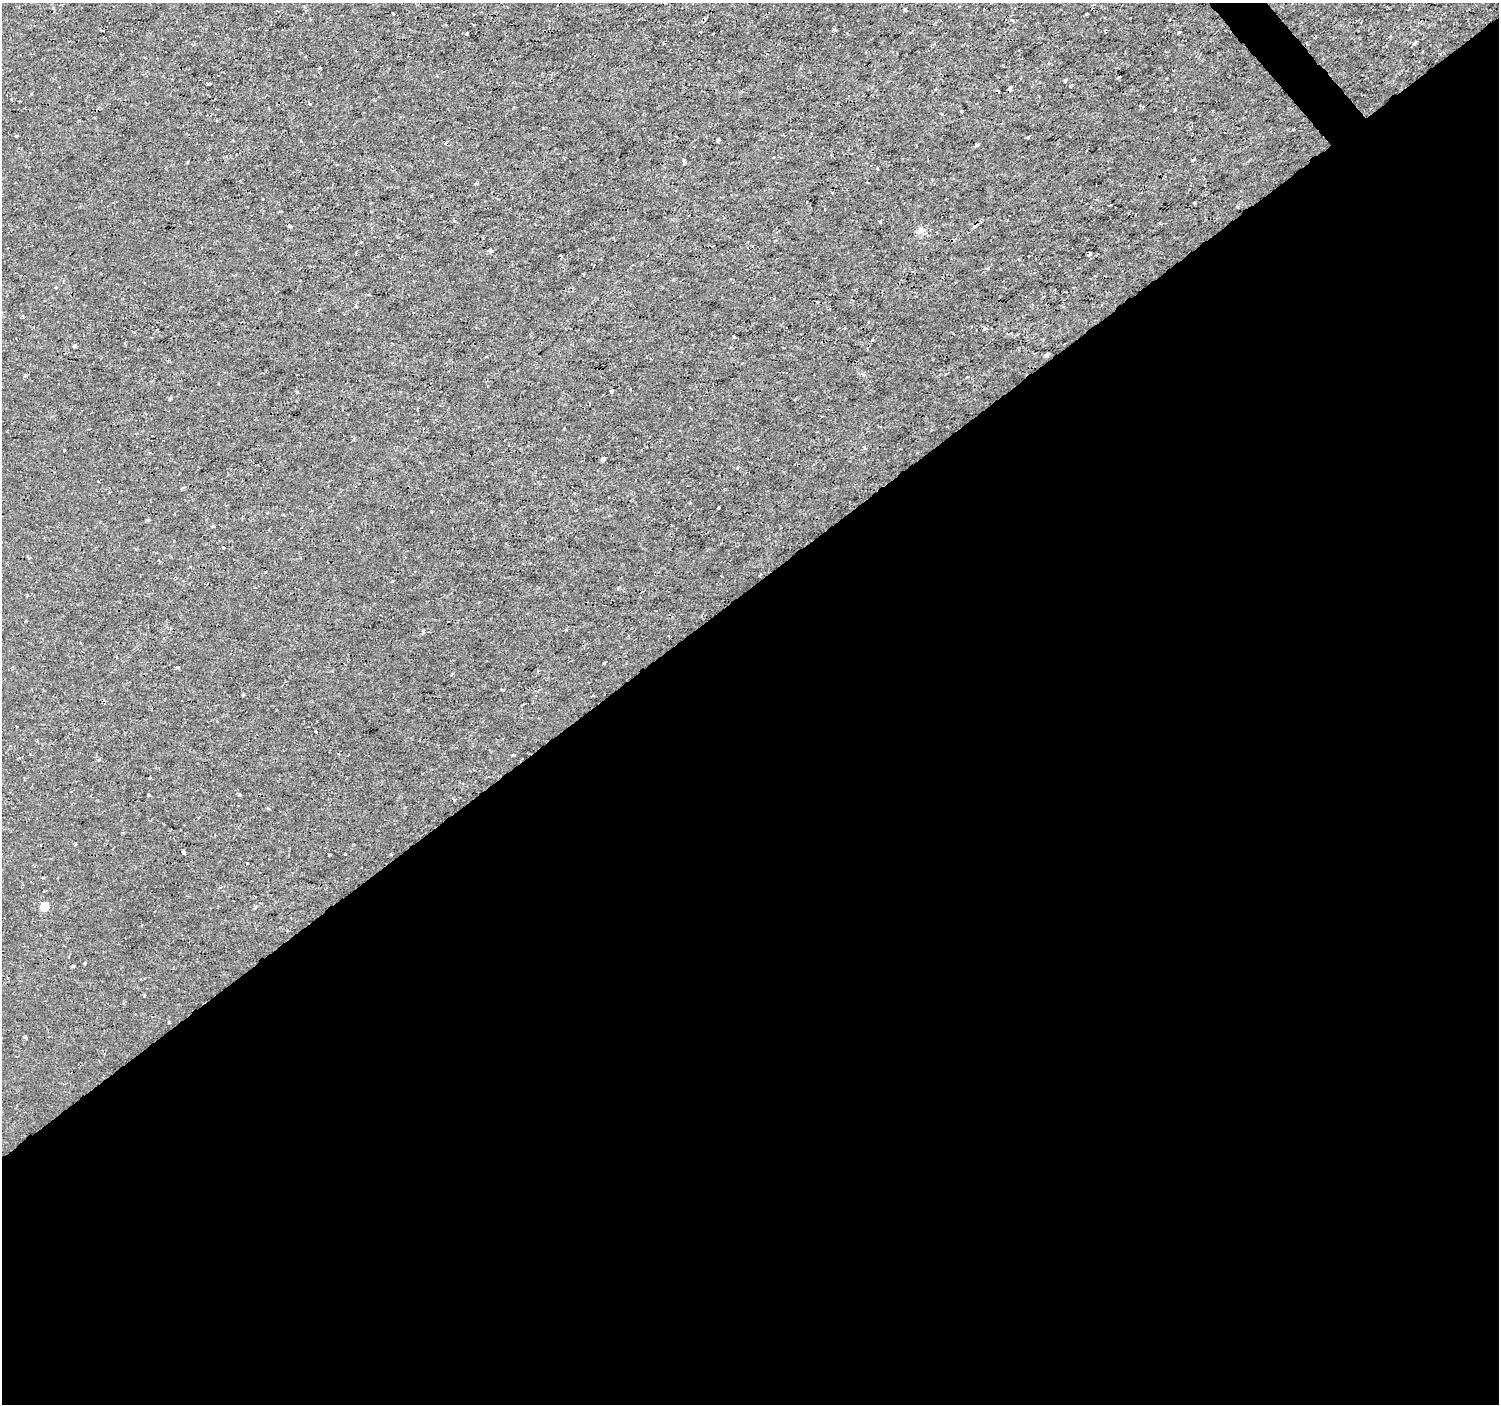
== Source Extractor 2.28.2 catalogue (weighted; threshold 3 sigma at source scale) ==
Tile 15 of 4 x 4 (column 3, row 4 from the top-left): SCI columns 2997-4493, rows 139-1540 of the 5994 x 5944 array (HDU 1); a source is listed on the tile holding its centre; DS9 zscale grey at full resolution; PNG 1501 x 1406 px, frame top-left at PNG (2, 3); no overlay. Shown black and unused: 59% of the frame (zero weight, under 2 of 3 exposures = <1% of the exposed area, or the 3 px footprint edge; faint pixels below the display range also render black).
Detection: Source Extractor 2.28.2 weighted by HDU 2 'WHT'; one run over the whole footprint, this tile lists its part. Background 3.36e-04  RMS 0.0011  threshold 0.00488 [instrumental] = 3 sigma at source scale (4.5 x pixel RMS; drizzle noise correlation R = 1.50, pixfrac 1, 0.0396/0.0396 arcsec/px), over >= 5 px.
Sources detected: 84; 8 cosmic-ray / hot-pixel residue — not listed; the other 76 listed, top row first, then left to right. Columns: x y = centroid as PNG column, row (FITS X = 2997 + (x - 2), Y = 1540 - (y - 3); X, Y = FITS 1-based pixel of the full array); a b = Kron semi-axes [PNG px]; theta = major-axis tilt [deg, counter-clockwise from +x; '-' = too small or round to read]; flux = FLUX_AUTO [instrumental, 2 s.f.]
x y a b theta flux
905 9 4 3 - 0.28
393 14 3 3 - 0.26
1012 21 4 3 - 0.36
834 30 6 3 0 0.12
1180 32 4 3 - 0.12
466 34 3 3 - 0.46
1414 43 5 3 - 0.14
1423 52 3 2 - 0.091
319 68 3 3 - 0.24
437 76 3 3 - 0.081
1119 77 3 2 - 0.11
1065 81 3 3 - 0.4
208 84 5 2 - 0.11
1070 86 3 3 - 0.15
1010 88 5 2 - 0.15
310 104 3 2 - 0.099
1142 107 4 3 - 0.15
961 111 3 3 - 0.3
16 136 3 3 - 0.1
1028 137 3 3 - 0.24
718 140 3 3 - 0.36
977 145 4 3 - 0.95
684 160 4 3 - 0.26
188 162 3 3 - 0.17
867 182 3 2 - 0.1
477 183 4 3 - 0.19
1194 203 3 2 - 0.15
1238 207 3 2 - 0.11
880 221 3 3 - 0.12
920 230 8 6 14 0.38
491 251 6 4 -6 0.22
1090 253 4 3 - 0.38
56 287 4 3 - 0.12
356 306 3 3 - 0.32
985 328 3 3 - 0.62
733 337 4 3 - 0.13
74 346 4 3 - 0.89
1047 355 5 3 - 0.43
25 375 7 3 64 0.14
967 377 3 3 - 0.25
297 391 4 3 - 0.15
611 391 3 3 - 0.63
170 399 5 3 - 0.18
64 450 3 3 - 0.15
603 458 3 3 - 0.38
182 488 6 3 52 0.15
718 508 2 2 - 0.12
148 520 4 3 - 0.2
213 526 3 3 - 0.25
223 548 3 2 - 0.17
27 595 3 3 - 0.13
423 631 4 4 - 0.2
604 663 3 2 - 0.13
177 667 4 3 - 0.24
503 690 5 2 - 0.1
243 694 3 3 - 0.14
17 726 2 2 - 0.099
316 732 3 3 - 0.7
514 755 4 3 - 0.12
99 760 5 3 - 0.13
149 795 4 3 - 0.62
239 795 4 3 - 0.2
454 799 4 3 - 0.19
269 809 5 3 - 0.14
75 844 4 2 - 0.098
183 852 4 3 - 0.96
345 854 3 2 - 0.099
391 854 3 3 - 0.22
221 887 4 3 - 0.13
44 906 6 6 - 2.2
255 907 6 3 54 0.13
85 963 3 3 - 0.23
73 966 3 3 - 0.29
144 995 3 3 - 0.13
169 1022 3 3 - 0.2
25 1037 4 3 - 0.78
Unlisted compact peaks at least as high as the median listed source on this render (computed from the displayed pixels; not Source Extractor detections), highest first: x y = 1293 129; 392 581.